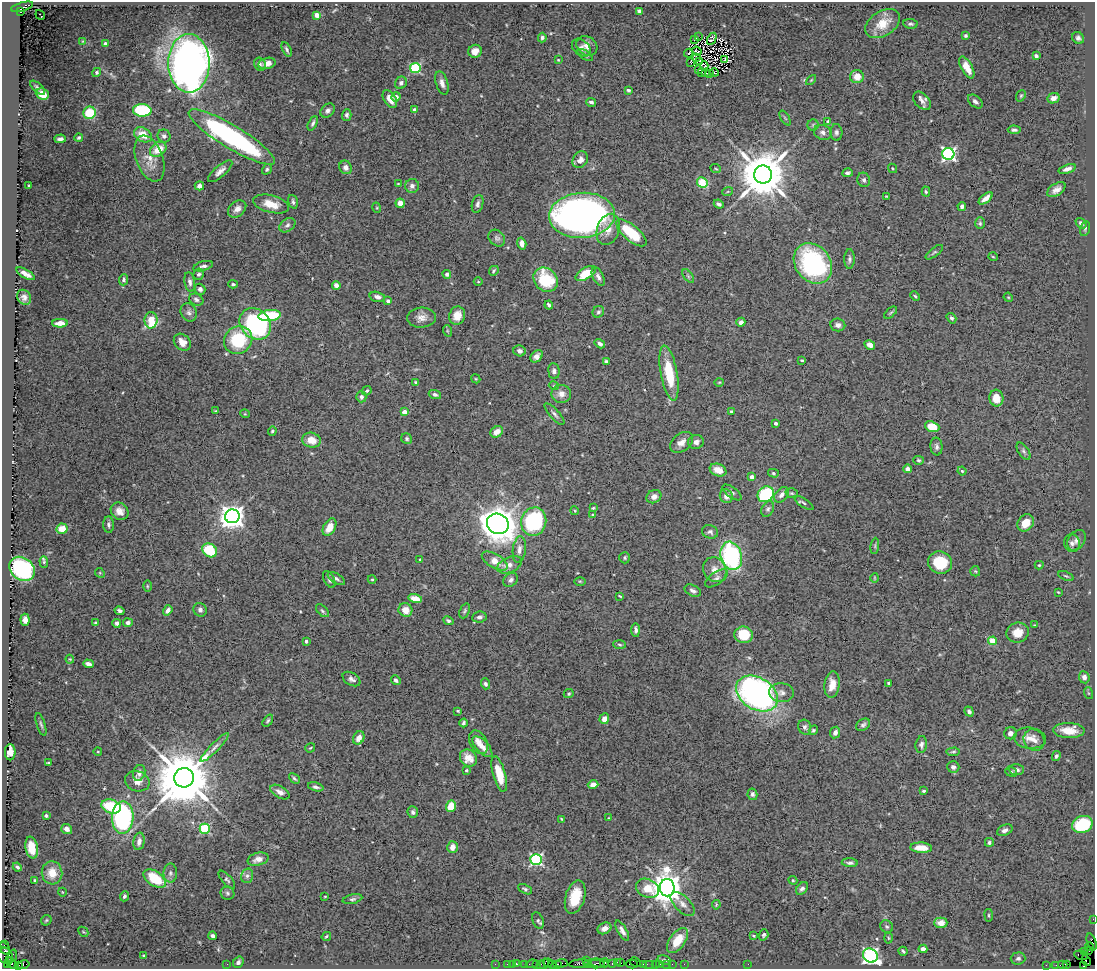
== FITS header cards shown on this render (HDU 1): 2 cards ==
NAXIS1  =                 1093
NAXIS2  =                  967

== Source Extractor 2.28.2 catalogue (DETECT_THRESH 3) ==
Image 1093 x 967 px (HDU 1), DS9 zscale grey, 1 PNG px = 1 image px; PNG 1097 x 971 px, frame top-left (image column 1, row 967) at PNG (2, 2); each listed source drawn as its Kron ellipse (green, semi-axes under 4 px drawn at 4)
Background 0.698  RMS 0.033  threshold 0.0994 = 3 sigma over >= 5 px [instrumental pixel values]
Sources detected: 424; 1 with non-positive FLUX_AUTO (blend fragments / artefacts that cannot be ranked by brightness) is neither listed nor drawn; the other 423 listed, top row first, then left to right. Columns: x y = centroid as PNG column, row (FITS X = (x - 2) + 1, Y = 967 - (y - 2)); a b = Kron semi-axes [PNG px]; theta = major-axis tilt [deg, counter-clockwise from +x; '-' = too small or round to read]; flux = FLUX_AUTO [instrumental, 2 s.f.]
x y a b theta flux
22 7 11 4 16 1700
639 11 4 3 - 4.5
20 12 4 3 - 330
40 15 5 2 - 2.8
317 15 4 4 - 23
883 24 19 12 33 40
910 24 7 4 -7 4.7
966 36 3 3 - 3.1
698 37 2 2 - 13
542 38 5 4 - 5.1
1078 38 6 5 - 6.4
695 39 3 2 - 1.8
712 39 6 4 64 2.7
83 41 3 2 - 1.8
105 44 3 3 - 11
587 46 11 9 -36 17
581 48 11 7 -39 9.7
287 49 8 4 -64 4.8
475 51 7 6 - 16
697 51 5 2 - 0.76
689 53 4 2 - 0.96
585 55 8 4 -34 4.6
1036 56 4 3 - 6
696 57 3 3 - 1.6
725 59 2 2 - 2.3
558 60 4 3 - 1.9
700 61 3 3 - 2
691 62 3 2 - 2.8
189 63 29 20 -90 1400
267 63 9 5 13 14
260 64 7 5 -60 5.2
704 66 4 2 - 1.3
967 67 12 5 -61 24
415 68 5 5 - 190
699 69 2 2 - 1.7
97 72 5 4 - 3.9
701 72 3 2 - 2.8
706 73 3 2 - 1.5
709 73 2 2 - 1.3
714 73 4 2 - 1.9
857 77 7 6 - 26
811 80 6 3 45 2.5
401 83 6 5 - 7.3
442 83 12 6 -73 12
38 88 9 4 -43 5.4
628 90 4 3 - 4.7
42 94 7 5 -23 35
1021 96 6 4 68 3.1
396 97 5 4 - 13
1053 98 6 5 - 15
390 99 10 6 -58 18
922 101 10 7 -47 11
975 101 8 5 -41 8
591 102 5 4 - 7.1
142 110 9 6 -4 160
414 110 4 3 - 14
328 111 8 6 41 8.1
90 113 6 6 - 67
347 115 6 5 - 5.2
785 118 8 3 -58 3
828 122 4 4 - 10
313 123 8 4 65 5.2
813 125 5 5 - 3.6
1014 130 6 4 -4 4.6
823 132 9 7 -25 8.4
836 132 8 6 -85 6.8
143 135 10 6 -30 38
164 136 7 6 - 7.8
79 137 4 3 - 3.5
232 137 50 11 -31 480
60 139 6 3 3 6.8
158 149 9 6 35 41
948 154 6 6 - 540
149 159 24 13 -70 36
580 160 9 7 54 14
346 167 7 6 - 8.2
892 168 5 3 - 2
267 169 6 4 57 3.8
716 169 5 3 - 2.3
1067 169 9 4 18 9.7
220 171 15 5 41 12
848 173 5 4 - 5
763 174 9 9 - 13000
864 180 7 6 - 6.4
702 182 5 5 - 65
398 184 4 3 - 1.8
29 186 3 3 - 3.1
199 186 5 4 - 11
412 186 7 7 - 9.3
1056 190 10 6 33 12
728 191 5 3 - 2.3
926 192 5 4 - 3.4
886 196 3 2 - 1.5
986 198 8 4 39 13
293 202 7 4 -74 5.1
400 203 4 4 - 18
271 204 18 8 -14 34
478 204 9 5 75 6.8
719 204 5 4 - 6.4
962 206 4 4 - 6
377 208 5 3 - 2.1
237 209 10 7 40 13
582 215 33 22 4 1400
980 223 6 5 - 3.7
1081 223 6 4 -40 6.1
287 225 9 6 36 6.8
608 229 16 11 71 24
1085 229 7 4 74 3.6
631 233 19 8 -40 95
497 238 9 7 -45 6.7
522 243 6 4 -74 9.7
934 252 10 4 38 3.8
993 257 5 3 - 2
849 259 10 5 90 5.8
813 263 22 17 -52 280
203 266 10 4 16 8.5
494 271 5 3 - 2.9
586 273 11 5 31 54
25 274 10 4 -30 11
199 274 6 5 - 4.6
447 274 4 4 - 6.3
688 276 8 4 -54 4.3
598 277 10 5 -62 7.5
124 280 5 4 - 5.1
546 280 13 11 -46 100
190 282 10 5 -80 7.5
478 282 4 3 - 2
233 284 5 3 - 3.1
336 285 4 4 - 12
200 289 5 5 - 7.7
915 296 5 4 - 3.1
24 297 8 6 -56 8.2
377 297 8 5 -14 8
1008 297 5 3 - 2
196 300 7 5 -26 6.2
388 301 3 3 - 7.1
549 305 4 3 - 5.5
189 312 9 8 - 8.9
598 312 6 5 - 4.8
891 313 8 3 40 3.1
270 316 11 5 6 130
457 316 9 8 - 23
421 318 14 10 4 17
951 318 5 4 - 6.3
151 320 8 6 89 87
741 322 4 4 - 7.1
60 323 8 4 0 17
255 324 17 14 -44 350
838 325 7 6 - 8.5
448 331 6 3 -70 2.8
238 340 15 13 39 120
182 342 9 7 -43 22
600 344 5 4 - 5.7
870 345 5 4 - 14
520 351 6 5 - 8.5
537 356 7 5 46 10
802 360 3 2 - 2.6
606 361 4 3 - 3.7
554 371 8 5 -84 7.8
669 373 28 8 -80 88
476 379 4 3 - 2.2
416 382 3 3 - 3.4
719 382 4 3 - 2
554 386 5 3 - 2.2
367 391 5 3 - 3.4
435 394 6 4 -18 6.3
561 394 10 9 - 16
361 397 5 5 - 6.9
996 398 8 7 - 27
215 411 3 3 - 1.6
731 411 3 3 - 3.4
404 412 4 3 - 26
245 414 5 3 - 1.9
554 414 14 5 -48 7.1
775 423 3 3 - 7.2
932 427 7 5 -20 44
272 431 5 4 - 3.6
497 432 7 5 32 16
407 439 6 5 - 4
311 440 9 7 -15 28
681 442 13 8 37 16
696 442 8 7 - 9.4
936 446 9 6 -84 6.8
1023 451 10 5 -57 5.5
918 460 5 4 - 3.3
908 469 4 4 - 12
718 470 8 6 -21 25
962 471 4 4 - 2.5
773 473 5 4 - 3.2
752 477 4 3 - 13
732 492 11 5 -36 5.7
792 493 6 4 -19 3
766 494 8 7 - 160
781 495 9 6 49 11
726 496 7 6 - 12
654 497 8 6 29 10
804 503 11 3 -34 3.9
593 508 4 4 - 2.5
768 509 8 6 61 5.6
120 511 9 8 - 16
575 511 4 3 - 2.2
592 515 4 3 - 2.3
232 516 7 7 - 2200
534 522 14 12 75 230
1026 523 9 7 47 32
498 524 11 10 - 3400
108 525 8 5 -86 5.4
330 527 9 6 61 27
62 529 5 5 - 30
710 532 8 6 -19 6.3
1076 540 11 8 52 11
1072 543 9 8 - 8.7
875 546 8 4 83 3.5
519 549 13 6 83 12
210 550 8 6 -35 93
731 556 14 10 -73 290
625 558 6 5 - 3.8
420 559 2 2 - 1.9
495 561 14 7 -30 26
44 562 6 4 -88 3.6
940 562 12 11 - 74
510 565 13 7 24 16
1039 565 4 4 - 2.6
22 569 14 11 -38 280
715 570 13 11 -57 22
975 571 5 5 - 2.7
100 573 5 4 - 2.7
1066 576 8 3 -21 3.3
716 578 13 6 35 8.3
874 578 5 3 - 2
329 579 9 5 -63 6.3
336 579 10 5 -32 6.2
372 579 4 4 - 2.5
511 580 8 6 43 7.1
580 581 6 4 -1 2.4
147 586 6 4 -89 2.5
693 591 9 5 -25 7.2
1058 592 3 2 - 1.8
620 596 3 2 - 2
415 599 7 4 -14 34
168 610 5 4 - 10
200 610 7 6 - 7.4
405 610 7 6 - 23
120 611 5 4 - 5.8
322 611 8 4 -45 4.1
465 611 8 5 69 3.9
479 617 7 5 6 7.5
25 620 6 4 -85 12
448 621 5 4 - 4.1
95 623 4 3 - 2.8
117 623 4 4 - 7.6
128 623 5 4 - 6.4
1035 625 4 3 - 2.2
636 630 7 4 -89 5.8
1018 633 11 10 - 28
744 635 9 8 - 61
306 641 3 3 - 6.4
992 641 4 4 - 59
619 644 6 3 -3 3
70 659 4 4 - 2
88 664 5 4 - 7.8
1084 677 6 5 - 9.2
351 679 10 6 -31 8
396 680 5 4 - 5.4
889 683 4 3 - 4.6
485 684 5 4 - 5.2
832 685 13 7 83 23
781 693 12 9 -4 11
1088 693 6 4 -70 2.4
569 694 5 4 - 3.4
757 694 22 16 -31 760
458 711 3 3 - 2.2
969 711 5 4 - 6
604 719 5 5 - 15
268 721 7 4 53 3.7
463 723 4 3 - 4.2
41 724 12 3 -72 4.7
863 725 7 5 32 5.3
805 727 7 6 - 5.8
813 730 5 4 - 3.5
1069 730 15 7 -2 35
835 733 6 5 - 10
1010 733 6 6 - 9.9
359 738 7 5 62 16
1030 738 16 10 -7 20
1034 740 11 10 - 14
478 742 12 8 -61 16
921 744 8 5 82 8
214 747 19 4 45 10
482 747 13 6 -48 16
310 748 5 3 - 2.1
10 752 8 5 -90 25
98 752 4 3 - 1.7
953 752 7 4 4 3.7
1056 756 5 4 - 4.3
468 758 9 7 -42 20
48 763 4 3 - 3.8
953 767 6 5 - 7.4
466 770 3 3 - 3.7
1016 770 7 5 -3 10
1011 772 6 4 -22 3.8
139 773 8 6 72 11
499 774 18 6 -75 44
184 778 10 9 - 21000
294 778 6 4 -44 4
137 781 12 10 -21 17
593 784 5 4 - 11
316 787 8 4 -14 6.2
923 791 3 3 - 3.8
280 792 10 6 -30 11
752 794 6 5 - 5.8
111 806 10 6 -16 95
451 806 6 5 - 46
413 812 6 5 - 5.2
46 816 3 3 - 3.1
123 817 16 11 89 370
609 818 4 4 - 1.7
562 819 4 2 - 2.2
1082 824 10 8 22 120
67 829 6 5 - 11
205 829 5 5 - 140
1005 830 8 5 24 8.2
139 841 9 5 80 12
989 842 4 4 - 4
452 847 6 5 - 15
32 848 11 6 -80 40
921 848 11 5 -3 24
258 859 10 6 14 14
536 859 5 5 - 360
850 863 8 4 -3 6
17 867 5 3 - 5.1
52 873 11 10 - 33
170 873 9 7 90 7.9
247 876 7 6 - 6.3
155 879 12 7 -34 82
34 880 3 3 - 3.1
227 880 11 5 -48 5
793 880 4 4 - 2.4
648 888 12 9 -23 51
667 888 8 7 - 4400
802 888 7 5 47 6.8
525 889 7 4 -26 4.5
62 892 4 3 - 1.4
227 893 7 6 - 4.4
124 896 5 4 - 5
325 896 3 2 - 1.5
575 897 17 9 74 65
353 899 10 4 12 4.8
683 904 15 7 -45 15
716 905 5 3 - 2.1
989 915 6 3 -82 2.5
1093 919 2 2 - 15
46 920 6 4 45 2.9
538 920 9 5 -71 5.1
941 923 6 5 - 20
887 927 7 6 - 4.4
604 928 7 5 26 15
622 931 11 4 -60 11
83 932 5 3 - 2.2
764 935 6 4 71 3.8
212 936 4 4 - 6.8
326 936 5 3 - 3
753 936 3 2 - 1.9
888 938 5 3 - 2.3
677 941 14 8 55 46
1092 942 9 4 -72 110
4 945 3 2 - 36
1089 946 4 3 - 41
5 948 6 5 - 250
923 949 4 4 - 12
1088 950 3 2 - 42
903 951 4 3 - 3.4
1084 951 3 2 - 43
870 955 8 6 -45 620
1081 955 7 3 -21 93
5 956 8 7 - 180
12 956 6 3 71 47
144 956 3 3 - 3.3
1018 958 7 6 - 5.2
586 960 4 4 - 33
664 960 7 4 -16 4
1086 961 5 3 - 140
238 962 6 5 - 6.5
635 962 6 3 -30 66
11 963 7 3 -44 120
548 963 4 2 - 56
561 963 6 3 5 110
598 963 10 2 -8 270
605 963 4 3 - 110
617 963 4 2 - 71
621 963 2 2 - 14
227 964 3 2 - 2.1
495 964 2 2 - 11
507 964 2 2 - 24
512 964 2 2 - 14
517 964 3 3 - 79
525 964 2 2 - 13
532 964 6 3 8 98
537 964 3 2 - 91
541 964 3 2 - 41
544 964 5 2 - 120
552 964 3 2 - 56
558 964 3 2 - 61
580 964 11 3 3 280
594 964 11 2 -2 300
612 964 3 3 - 42
632 964 5 3 - 44
643 964 2 2 - 20
648 964 6 2 0 49
655 964 2 2 - 30
659 964 3 2 - 62
666 964 2 2 - 28
672 964 2 2 - 31
684 964 2 2 - 19
748 964 2 2 - 4
1067 964 4 2 - 42
7 965 3 2 - 36
19 965 3 2 - 9.5
23 965 6 3 15 100
1046 965 2 2 - 20
1056 965 2 2 - 12
1063 965 4 3 - 100
1084 966 3 3 - 21
At the frame edge (FLAGS 8, measured only in part): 2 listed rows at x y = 1093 919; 1092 942
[1 non-positive-flux detection neither listed nor drawn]